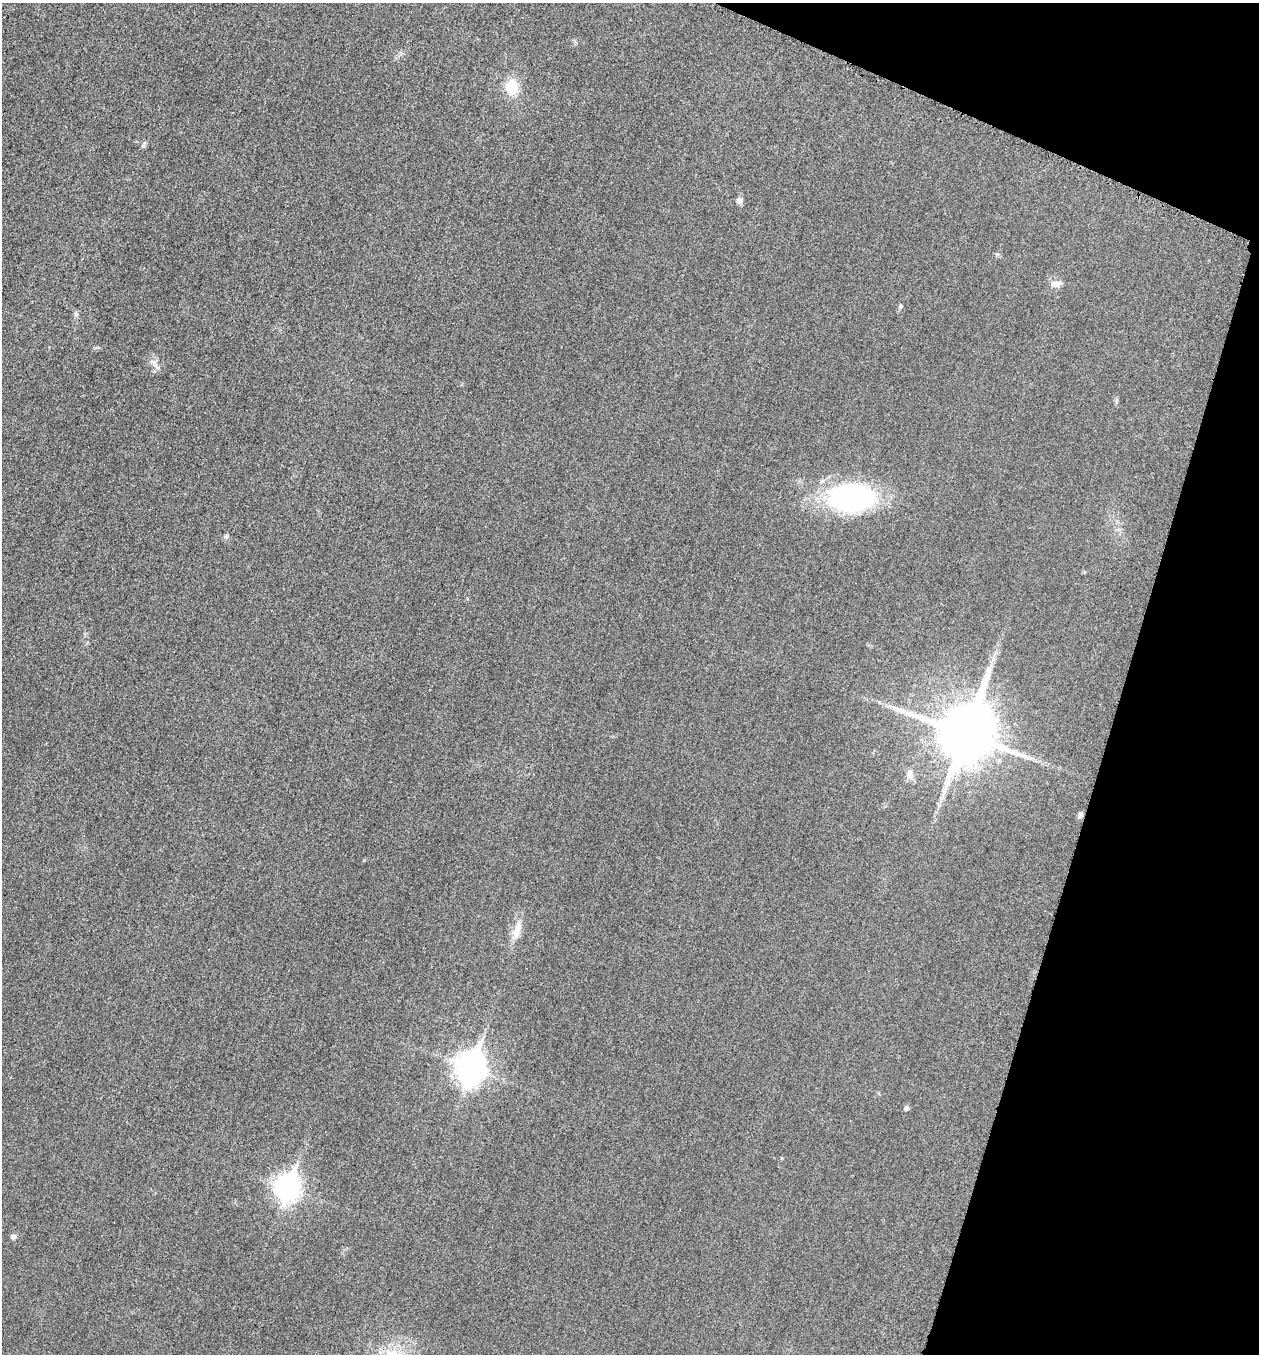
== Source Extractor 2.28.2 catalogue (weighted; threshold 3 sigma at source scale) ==
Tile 8 of 4 x 4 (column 4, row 2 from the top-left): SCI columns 3970-5226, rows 2726-4077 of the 5507 x 5463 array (HDU 1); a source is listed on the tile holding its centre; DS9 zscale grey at full resolution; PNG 1261 x 1356 px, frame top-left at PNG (2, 3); no overlay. Shown black and unused: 15% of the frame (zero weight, under 3 of 5 exposures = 4% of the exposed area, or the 3 px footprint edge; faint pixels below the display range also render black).
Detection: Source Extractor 2.28.2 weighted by HDU 2 'WHT'; one run over the whole footprint, this tile lists its part. Background 0.0227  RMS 0.0053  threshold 0.0237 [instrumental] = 3 sigma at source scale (4.5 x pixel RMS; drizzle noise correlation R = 1.50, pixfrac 1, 0.05/0.05 arcsec/px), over >= 5 px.
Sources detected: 17; all 17 listed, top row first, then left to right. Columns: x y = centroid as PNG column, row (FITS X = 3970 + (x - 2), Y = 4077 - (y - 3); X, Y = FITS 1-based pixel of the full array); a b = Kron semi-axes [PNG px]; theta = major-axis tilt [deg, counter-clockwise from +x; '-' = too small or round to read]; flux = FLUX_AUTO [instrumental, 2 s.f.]
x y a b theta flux
512 87 18 14 -87 12
143 145 12 5 67 1.3
740 200 10 7 -4 1.7
1055 284 14 9 3 3.3
900 306 7 5 51 1.1
76 313 8 5 -64 1.2
153 362 11 6 -4 2.2
851 498 44 27 -3 110
226 536 8 5 80 1.1
965 733 19 16 69 3800
910 774 13 9 89 3.6
1080 815 7 6 - 1.6
517 930 27 9 73 7.7
470 1067 12 10 72 680
907 1108 5 4 - 1.8
287 1188 11 9 72 420
13 1237 7 6 - 1.5